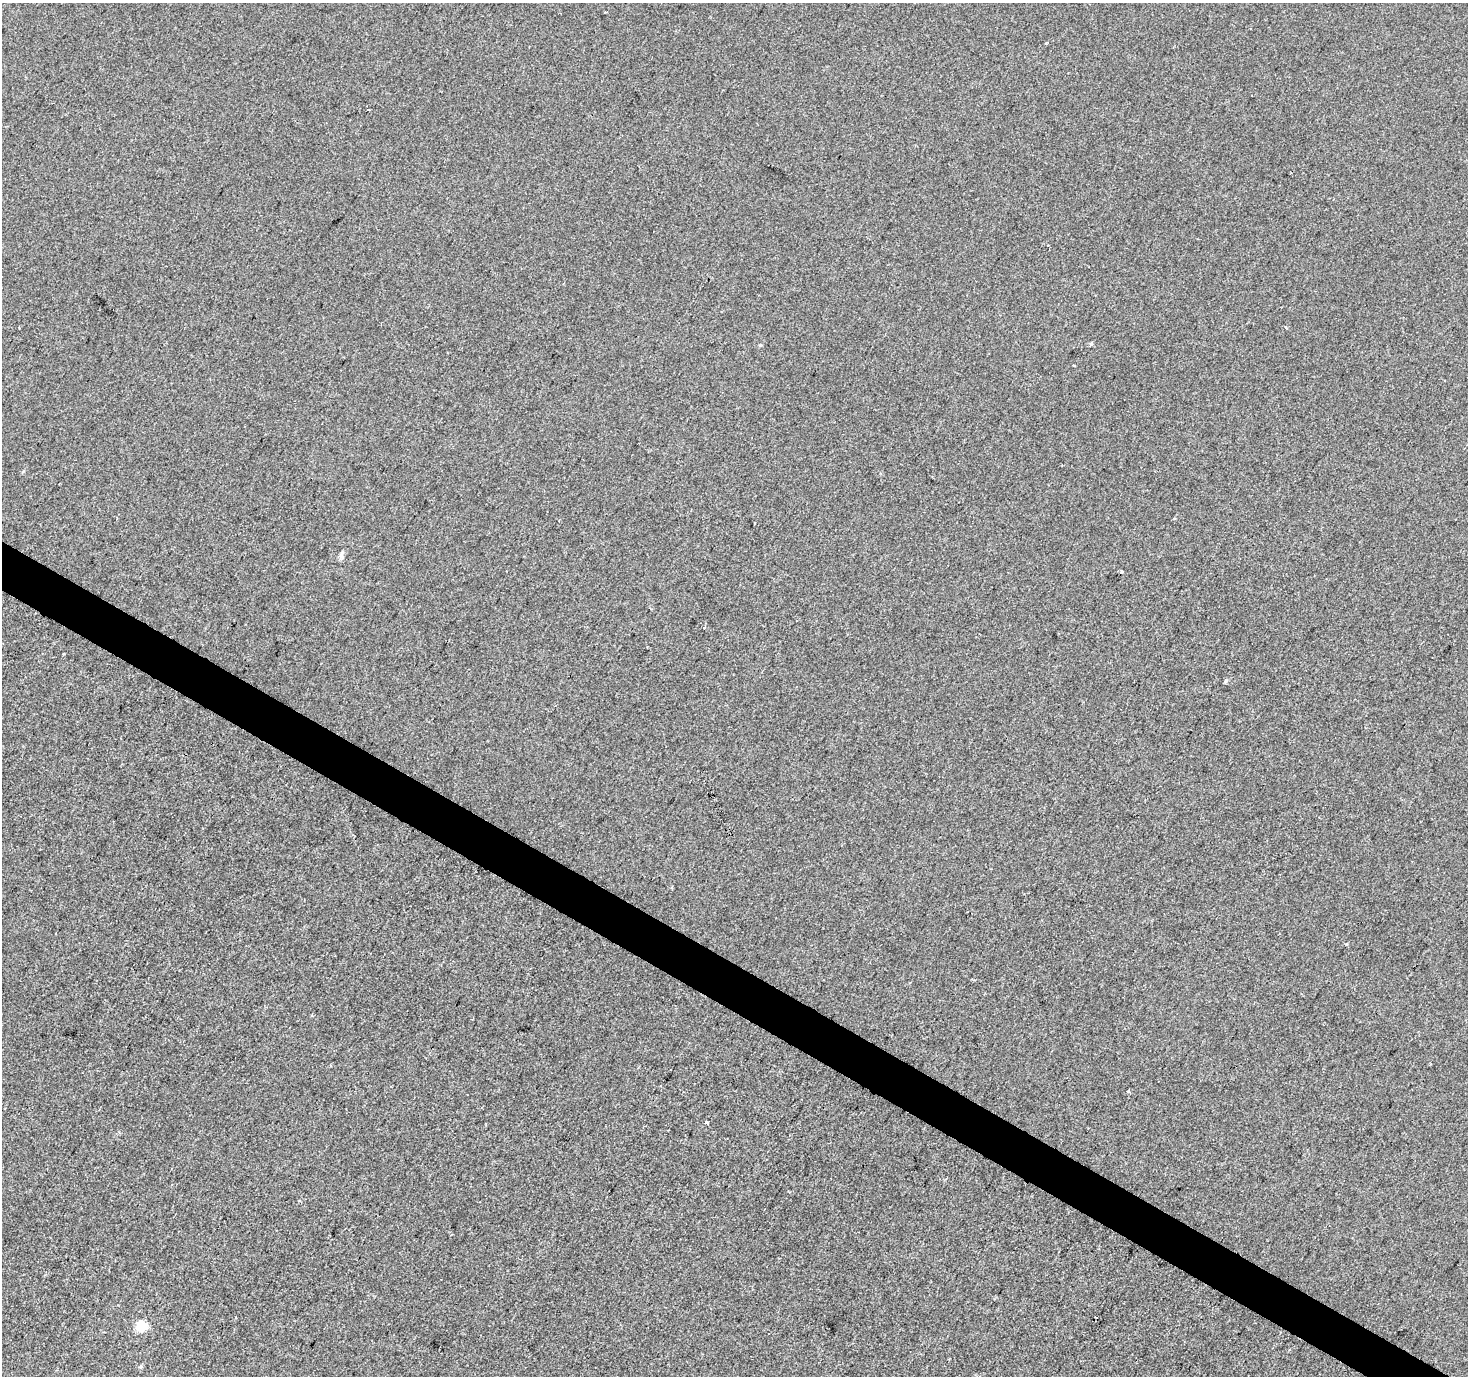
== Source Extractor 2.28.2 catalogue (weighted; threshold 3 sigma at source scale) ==
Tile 6 of 4 x 4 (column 2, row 2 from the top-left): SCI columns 1472-2937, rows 3004-4377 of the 5869 x 5942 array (HDU 1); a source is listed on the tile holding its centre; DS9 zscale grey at full resolution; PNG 1470 x 1378 px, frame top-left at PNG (2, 3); no overlay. Shown black and unused: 3% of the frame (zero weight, under 2 of 3 exposures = <1% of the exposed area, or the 3 px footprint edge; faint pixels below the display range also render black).
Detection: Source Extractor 2.28.2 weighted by HDU 2 'WHT'; one run over the whole footprint, this tile lists its part. Background 0.00154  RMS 0.0057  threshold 0.0256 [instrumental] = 3 sigma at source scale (4.5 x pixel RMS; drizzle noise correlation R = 1.50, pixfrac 1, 0.0396/0.0396 arcsec/px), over >= 5 px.
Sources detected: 14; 3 cosmic-ray / hot-pixel residue — not listed; the other 11 listed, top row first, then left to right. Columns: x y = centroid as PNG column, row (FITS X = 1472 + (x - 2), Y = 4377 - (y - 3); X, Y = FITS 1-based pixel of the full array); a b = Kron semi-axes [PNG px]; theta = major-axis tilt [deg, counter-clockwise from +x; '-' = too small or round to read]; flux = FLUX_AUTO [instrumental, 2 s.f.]
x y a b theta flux
368 109 3 2 - 0.36
1286 327 3 3 - 0.8
1091 343 3 3 - 2.4
1075 365 3 3 - 1.4
342 556 11 4 -85 1.4
1121 571 3 3 - 3.7
1346 944 4 3 - 0.56
1128 1091 4 4 - 0.68
706 1123 3 3 - 11
142 1326 5 5 - 40
140 1367 7 4 58 0.85
Unlisted compact peaks at least as high as the median listed source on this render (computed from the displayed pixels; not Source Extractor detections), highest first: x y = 1226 680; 760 345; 1046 43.